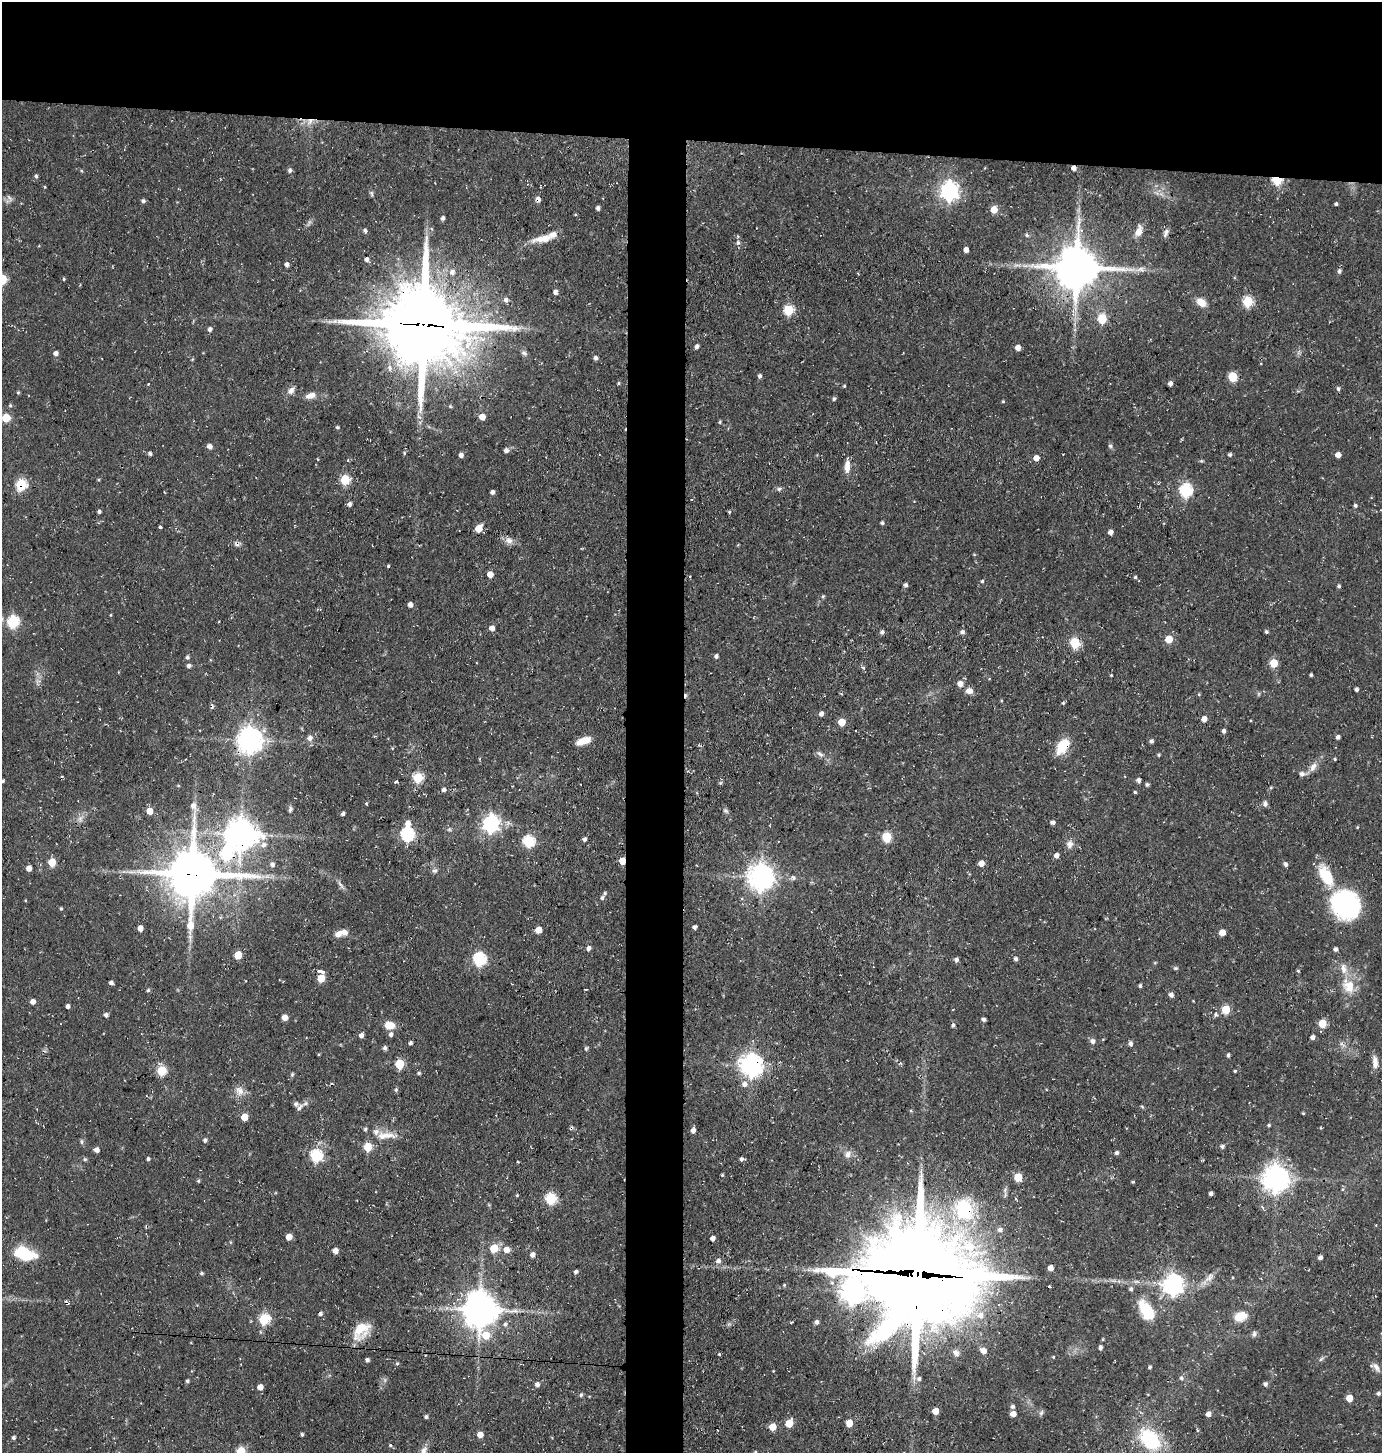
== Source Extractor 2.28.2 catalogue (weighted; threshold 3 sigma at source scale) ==
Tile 2 of 3 x 3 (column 2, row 1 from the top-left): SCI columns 1521-2900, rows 2904-4354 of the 4385 x 4355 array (HDU 1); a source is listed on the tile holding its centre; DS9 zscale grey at full resolution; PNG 1384 x 1455 px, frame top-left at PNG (2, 2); no overlay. Shown black and unused: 13% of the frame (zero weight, under 3 of 4 exposures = <1% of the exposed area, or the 3 px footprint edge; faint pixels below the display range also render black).
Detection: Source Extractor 2.28.2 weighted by HDU 2 'WHT'; one run over the whole footprint, this tile lists its part. Background 0.0696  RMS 0.0056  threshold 0.0251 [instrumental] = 3 sigma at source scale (4.5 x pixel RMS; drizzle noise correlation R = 1.50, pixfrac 1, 0.05/0.05 arcsec/px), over >= 5 px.
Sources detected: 339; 1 inside a brighter object's white glare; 6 cosmic-ray / hot-pixel residue — not listed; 8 inside a brighter listed object's ellipse — not listed separately; the other 324 listed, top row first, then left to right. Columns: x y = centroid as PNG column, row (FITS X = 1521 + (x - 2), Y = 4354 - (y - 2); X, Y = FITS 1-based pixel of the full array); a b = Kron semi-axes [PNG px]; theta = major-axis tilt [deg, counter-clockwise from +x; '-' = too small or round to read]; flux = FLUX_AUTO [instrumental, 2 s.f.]
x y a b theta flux
310 121 10 8 47 4
1074 168 4 4 - 2.4
290 170 5 5 - 1.5
36 176 5 4 - 1.1
1277 180 5 4 - 43
45 187 4 3 - 0.43
949 191 7 7 - 250
10 198 11 4 -55 1.4
538 199 7 5 -71 2.3
143 201 5 4 - 1.4
1336 204 4 3 - 1
598 208 4 3 - 1.7
994 209 5 5 - 9
443 218 4 4 - 1.6
365 231 6 4 -71 1.3
1139 232 11 7 65 4.5
1166 233 11 5 68 1.9
1027 235 5 4 - 0.86
543 239 29 9 11 9.4
738 242 7 5 76 1.5
966 250 4 4 - 3
366 259 5 4 - 2
287 265 4 4 - 2
1025 266 7 4 -1 1.7
1077 268 14 13 - 2000
1140 269 14 7 9 3.5
1339 271 7 5 90 1.4
452 272 7 6 - 2.5
2 279 5 5 - 28
64 279 4 3 - 0.61
555 292 6 5 - 1.7
506 300 6 6 - 2.2
1248 301 6 5 - 39
1201 302 11 8 -37 6.4
788 310 6 5 - 36
1102 319 6 5 - 23
423 325 29 27 -11 5500
210 329 5 5 - 1.7
697 346 4 4 - 1.8
1018 348 5 4 - 4
56 353 5 5 - 2.4
524 353 10 4 -18 1.3
596 358 4 4 - 1.8
390 368 9 7 -80 2.6
760 376 5 4 - 1.4
1233 376 5 5 - 26
618 383 5 3 - 0.64
1170 383 4 4 - 2.2
148 384 3 3 - 0.64
844 386 3 3 - 0.62
1338 389 5 4 - 1.2
291 390 12 7 44 2.7
18 392 4 4 - 0.65
311 395 14 7 17 4
834 399 5 4 - 1
1003 401 4 3 - 0.62
10 405 5 4 - 0.87
482 417 5 5 - 6.1
6 418 5 5 - 17
720 422 4 4 - 0.64
337 427 5 4 - 0.74
209 446 5 5 - 2.9
1110 446 6 5 - 1
506 450 5 5 - 2.1
150 453 4 4 - 1.4
404 453 6 4 -90 0.75
461 455 5 4 - 2.3
1230 455 4 4 - 1.1
1338 455 5 5 - 3.1
1036 458 5 5 - 4.7
348 460 4 3 - 0.49
847 466 18 6 86 4.7
345 480 5 5 - 31
21 485 6 6 - 47
779 489 6 5 - 1.1
1186 490 6 6 - 77
492 492 4 4 - 1.9
350 504 5 4 - 1.9
1355 505 4 4 - 1.1
99 512 4 3 - 1.2
729 512 4 3 - 0.71
882 523 4 4 - 1.1
160 527 3 3 - 1.3
478 528 6 5 - 8.8
1110 532 5 5 - 2.2
509 540 11 8 -18 3.2
974 554 5 3 - 0.48
388 566 3 3 - 0.66
490 574 5 4 - 5.8
690 576 3 2 - 0.46
1135 577 3 3 - 0.83
982 581 4 3 - 0.74
906 585 5 4 - 1.4
1339 586 4 4 - 1.1
410 605 5 4 - 2.6
110 615 4 3 - 0.47
13 622 6 6 - 64
492 628 7 6 - 2.3
1266 631 4 4 - 1
882 632 4 4 - 1.7
962 632 6 5 - 1.5
1169 639 5 5 - 12
1075 643 6 5 - 36
716 656 4 4 - 1.5
187 657 5 5 - 1.1
1274 663 5 5 - 16
189 666 5 5 - 1.8
863 667 7 3 -10 0.76
1111 675 4 3 - 0.45
1311 675 3 3 - 0.96
39 681 8 3 -4 1.1
960 684 5 5 - 4
1356 689 4 3 - 1.6
969 691 8 7 - 3.5
1199 694 5 3 - 0.55
1063 703 3 3 - 1.1
821 714 6 5 - 2
1204 719 5 4 - 4.2
842 722 5 5 - 11
1224 731 4 4 - 1.7
1338 737 4 4 - 1.9
310 738 7 6 - 2.4
250 740 8 8 - 600
584 741 15 6 19 8.4
1151 741 5 4 - 1.2
1062 746 20 11 55 12
820 754 11 5 -40 2.1
1159 755 4 3 - 0.7
479 759 5 3 - 0.48
1335 759 3 3 - 0.65
1313 767 14 8 61 3.9
1302 774 8 6 -5 2.3
418 778 5 5 - 37
1138 780 5 4 - 1.7
2 781 4 3 - 0.87
396 782 3 3 - 1.2
721 783 6 4 -71 0.79
1147 784 4 4 - 1.1
444 790 5 5 - 1.9
1135 792 3 3 - 0.73
1265 803 7 6 - 1.9
366 804 4 3 - 0.53
193 806 10 8 -71 3
290 809 8 5 75 1.2
149 811 5 5 - 7.4
726 811 8 6 -33 1.2
343 814 4 3 - 1.4
80 818 10 7 65 2.8
1053 822 6 5 - 1.4
408 823 6 5 - 4.3
491 824 7 6 - 200
1357 827 4 3 - 0.51
449 829 6 5 - 0.98
241 834 10 9 - 950
407 834 6 6 - 100
887 837 5 5 - 31
584 839 4 4 - 1.6
528 841 6 6 - 54
1070 844 11 9 86 3.3
264 845 9 7 44 2.4
227 853 9 8 - 50
1056 855 5 4 - 2.6
622 861 5 4 - 9.9
52 862 5 5 - 14
981 863 5 5 - 4
1286 864 5 4 - 1.6
272 865 6 5 - 1.8
29 868 4 4 - 4.2
434 871 7 5 10 1.5
192 874 17 17 - 2600
267 876 7 4 18 1.6
1326 876 30 14 -61 18
761 877 8 8 - 620
340 884 12 4 -53 1.9
605 893 5 4 - 0.79
602 898 5 5 - 1.3
1346 904 21 18 -34 110
61 908 4 3 - 0.76
694 927 4 3 - 1.3
140 928 5 4 - 4
539 930 5 5 - 7.1
1222 932 5 5 - 6.8
339 934 11 9 38 3.4
589 948 6 5 - 1.7
1335 949 5 5 - 1.7
238 955 5 5 - 12
479 959 6 6 - 78
1015 959 5 4 - 1.4
956 960 5 5 - 1.7
1176 968 6 5 - 0.8
321 971 7 3 -10 3
1298 971 4 3 - 0.64
321 978 5 5 - 15
111 983 4 4 - 1.6
1140 986 4 3 - 1
1349 986 20 16 -60 12
586 989 3 2 - 0.9
148 990 5 3 - 0.71
1171 995 6 5 - 1.9
33 1001 5 4 - 3.1
68 1006 4 4 - 1.9
1226 1010 5 5 - 21
1216 1014 6 6 - 1.3
106 1015 5 5 - 1.4
284 1017 5 4 - 5.3
983 1019 4 3 - 1.5
1322 1023 5 5 - 17
389 1025 11 9 -11 6.2
953 1025 5 4 - 1.2
391 1034 5 5 - 1.7
361 1035 4 4 - 2.6
1313 1037 4 4 - 2.2
1092 1041 6 6 - 2.2
411 1043 4 4 - 1.4
1130 1044 6 5 - 1.7
385 1048 5 4 - 1.6
586 1048 6 4 66 0.8
1228 1055 5 4 - 0.94
1375 1062 16 7 -86 4.1
399 1064 5 5 - 25
900 1064 6 4 19 0.68
752 1065 8 8 - 390
161 1071 5 5 - 28
1235 1071 3 3 - 0.64
419 1073 5 4 - 0.85
292 1075 6 5 - 0.8
744 1084 9 8 - 3
396 1090 5 4 - 0.82
240 1091 12 11 - 4.5
299 1107 12 6 53 2.2
911 1111 5 3 - 0.6
1303 1113 3 3 - 0.58
244 1117 5 5 - 10
1269 1125 4 3 - 0.81
693 1130 5 5 - 2.1
388 1135 24 9 -11 7.4
205 1140 5 5 - 1.5
81 1142 8 4 -90 0.96
1222 1146 5 4 - 1.5
368 1147 5 5 - 21
96 1150 5 4 - 3
1117 1153 4 4 - 1.5
848 1154 10 9 - 3.2
316 1155 6 6 - 60
85 1159 5 5 - 0.75
148 1159 4 3 - 1.3
741 1159 4 4 - 1.5
518 1162 3 2 - 0.63
722 1175 4 3 - 0.6
1018 1177 5 5 - 15
1276 1178 8 8 - 670
198 1181 4 3 - 0.86
1133 1182 5 3 - 0.54
1211 1193 4 4 - 1.7
517 1195 4 4 - 0.6
551 1198 6 6 - 48
964 1209 34 30 -69 42
1000 1230 6 5 - 2.1
289 1237 5 4 - 6.3
713 1238 4 4 - 2.8
494 1248 5 5 - 18
507 1249 6 5 - 4.8
335 1251 4 4 - 4.7
24 1253 18 11 -23 24
532 1255 5 4 - 2.8
1320 1257 4 4 - 1.8
718 1261 7 7 - 2.1
1051 1268 4 4 - 3.7
576 1272 5 4 - 1.5
202 1273 4 3 - 0.86
917 1274 35 34 - 10000
1209 1278 19 8 44 4.5
784 1285 5 4 - 0.55
1173 1285 7 7 - 330
1049 1287 3 3 - 1.4
1131 1289 5 5 - 1.4
852 1291 25 15 -85 470
67 1303 5 3 - 1.6
480 1310 13 10 -79 1300
1146 1311 23 13 -58 20
980 1315 10 9 - 5.5
1241 1316 17 11 21 7.7
264 1319 6 5 - 48
817 1322 5 5 - 1.7
791 1323 3 2 - 0.54
505 1324 6 6 - 1.4
361 1330 23 15 52 13
1254 1334 7 6 - 1.6
1100 1347 5 4 - 1.6
983 1351 7 6 - 3.5
956 1353 10 8 -39 2.5
719 1354 4 4 - 0.64
1053 1357 4 3 - 0.51
1321 1359 7 4 45 1.1
367 1360 4 4 - 1.7
397 1363 5 4 - 0.74
1150 1367 4 3 - 1
1376 1367 15 7 -56 2.7
1181 1378 6 5 - 1.4
919 1379 6 6 - 1.6
385 1380 7 4 -71 1
187 1381 4 4 - 0.97
537 1384 5 5 - 2.1
1265 1384 5 4 - 1.7
260 1387 4 4 - 4.7
1378 1393 5 4 - 1.3
581 1395 6 4 68 0.92
1349 1398 5 5 - 8.8
1012 1406 5 5 - 1.5
935 1411 5 5 - 7
1041 1413 8 4 55 1.1
1013 1414 5 4 - 5
1208 1414 5 4 - 3.1
426 1417 4 4 - 1.2
789 1423 5 5 - 13
849 1423 5 5 - 10
772 1427 5 5 - 9.4
302 1434 4 3 - 0.98
480 1435 6 5 - 4.3
14 1438 4 4 - 1.3
1150 1439 24 16 -48 40
390 1445 4 4 - 0.8
241 1451 5 5 - 25
423 1451 17 7 65 4.1
Overlapping masked pixels (flux is a lower limit): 17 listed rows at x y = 310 121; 1074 168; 1277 180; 1077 268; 423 325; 21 485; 250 740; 1062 746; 241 834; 227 853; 622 861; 192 874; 752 1065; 964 1209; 917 1274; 852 1291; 67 1303
Isophote crosses this tile's border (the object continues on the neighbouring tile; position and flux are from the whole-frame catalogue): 4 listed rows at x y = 2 279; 2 781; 241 1451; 423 1451